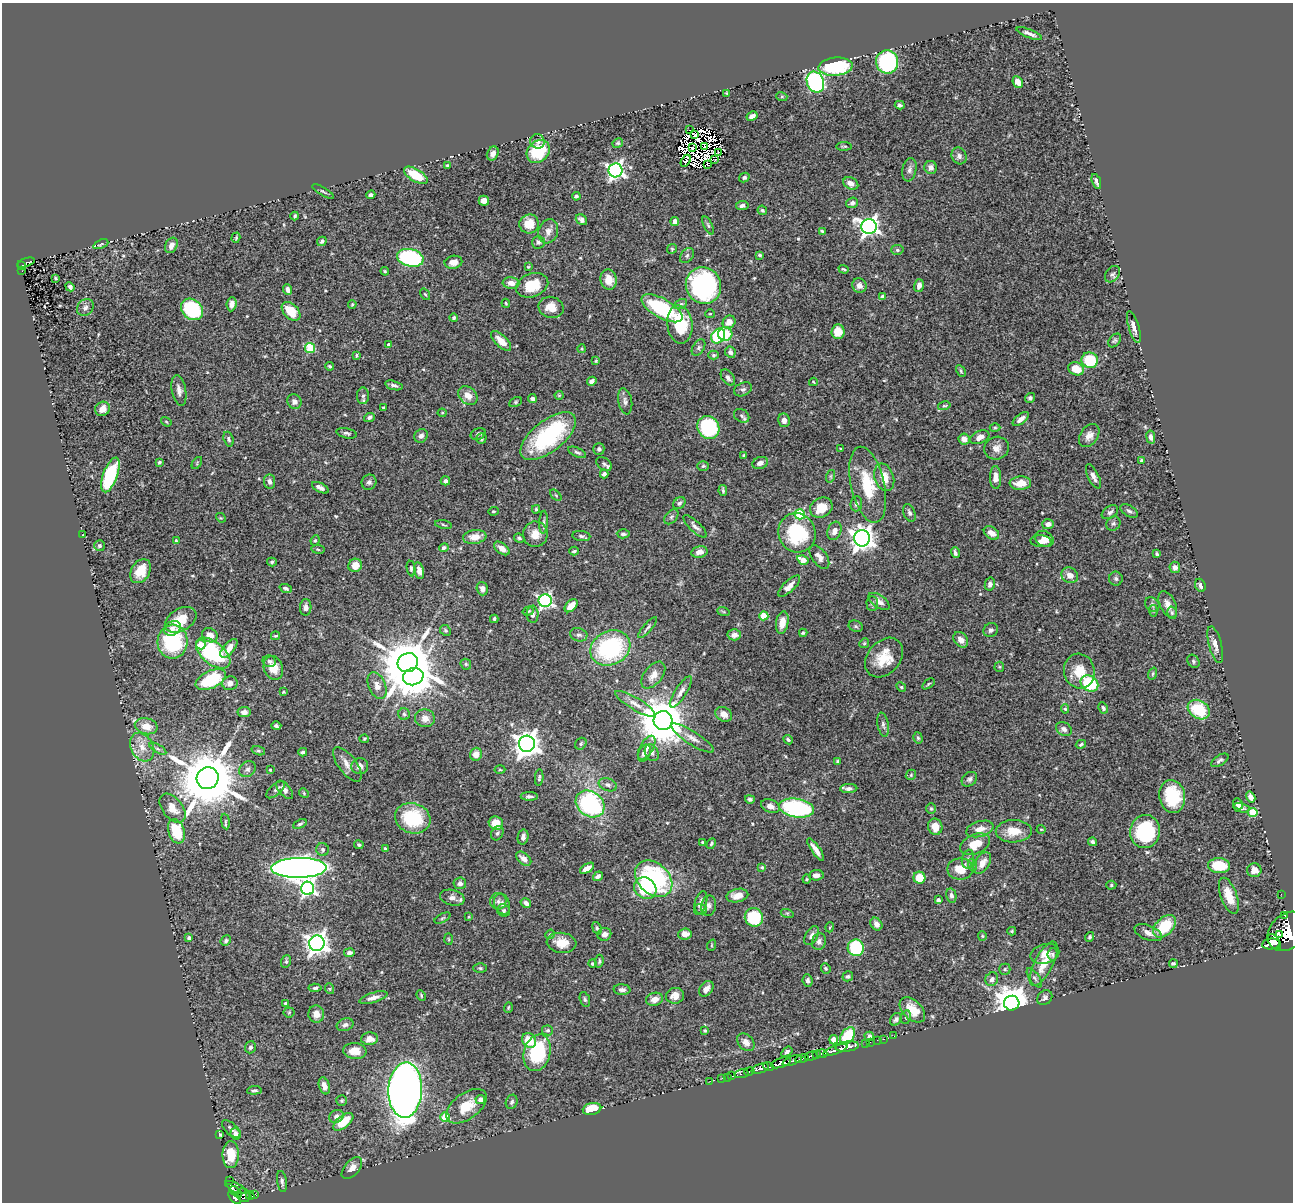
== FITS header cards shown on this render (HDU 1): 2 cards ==
NAXIS1  =                 1291
NAXIS2  =                 1200

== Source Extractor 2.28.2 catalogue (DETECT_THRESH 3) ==
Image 1291 x 1200 px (HDU 1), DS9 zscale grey, 1 PNG px = 1 image px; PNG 1295 x 1204 px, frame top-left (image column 1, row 1200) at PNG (2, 3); each listed source drawn as its Kron ellipse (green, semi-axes under 4 px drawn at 4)
Background 0.912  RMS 0.026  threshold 0.0778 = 3 sigma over >= 5 px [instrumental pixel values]
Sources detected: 550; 16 with non-positive FLUX_AUTO (blend fragments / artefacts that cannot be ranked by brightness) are neither listed nor drawn; of the other 534, the 500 brightest by FLUX_AUTO listed and drawn (34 fainter detections omitted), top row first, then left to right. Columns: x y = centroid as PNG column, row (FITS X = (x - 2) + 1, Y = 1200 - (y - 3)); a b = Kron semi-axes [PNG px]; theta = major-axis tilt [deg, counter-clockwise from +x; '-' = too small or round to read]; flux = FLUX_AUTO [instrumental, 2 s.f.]
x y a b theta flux
1029 33 13 3 -21 6.6
887 62 11 11 - 260
836 67 17 9 5 120
815 82 10 8 -68 350
1018 82 6 4 -64 15
727 93 3 2 - 1.9
782 97 6 3 -18 2.1
900 105 5 4 - 3.9
752 116 6 4 29 8.4
690 130 4 2 - 2.2
695 134 4 2 - 1.9
537 141 7 7 - 7
618 143 5 4 - 2.7
705 146 3 2 - 6
844 146 8 3 1 2.1
693 147 3 2 - 2.3
538 151 13 10 45 84
718 152 4 2 - 7.3
493 153 7 5 63 10
959 156 8 7 - 7.1
715 160 3 2 - 4
686 161 6 3 59 5.6
447 165 4 3 - 2.2
708 165 3 2 - 2.3
931 167 6 6 - 9.2
615 170 7 7 - 580
909 170 12 7 79 6.9
416 175 13 6 -31 47
744 177 5 4 - 3.2
1096 181 8 3 -71 4.9
851 183 8 6 -28 11
323 191 12 3 -30 3.1
371 195 4 3 - 4.2
576 196 4 4 - 3.6
484 201 5 5 - 11
852 203 6 5 - 6.4
742 206 6 4 10 5.6
762 210 5 4 - 2.7
295 216 4 3 - 3.1
581 220 6 5 - 6.7
675 221 4 4 - 19
529 224 10 9 - 29
708 225 10 4 -64 3.7
869 226 8 7 - 800
548 231 12 9 70 11
822 231 4 3 - 2.6
236 238 5 4 - 2.1
322 241 5 4 - 3.9
538 242 6 6 - 4.9
101 244 8 3 23 2.4
171 245 8 6 64 10
672 249 5 4 - 2.2
897 250 6 5 - 3.7
760 255 3 3 - 2.9
687 256 8 6 49 4.4
410 258 13 8 -13 230
453 262 9 6 12 13
26 263 9 3 18 33
22 265 4 3 - 22
528 267 4 3 - 1.6
844 269 5 3 - 2.4
22 271 2 2 - 2.5
385 271 4 3 - 2
1112 274 9 6 52 5.3
56 278 3 2 - 1.7
609 280 10 8 -80 20
511 283 8 5 -6 13
532 285 16 11 21 48
919 285 6 4 73 8.5
703 286 18 17 - 310
859 286 7 7 - 10
70 287 5 4 - 4.1
288 290 6 4 -68 7
425 294 6 3 -53 1.8
883 297 4 4 - 13
506 303 5 3 - 2.1
232 304 7 5 85 9.7
352 304 4 3 - 2
681 304 7 4 26 3.2
85 307 9 7 48 8
551 307 12 10 -15 22
662 308 23 9 -29 140
192 309 12 9 -42 130
291 311 11 7 -45 39
710 314 5 4 - 2
454 318 4 4 - 2.9
729 322 7 6 - 16
680 324 19 12 -84 77
1134 327 16 5 -73 11
838 332 7 6 - 27
725 334 7 7 - 38
718 336 8 6 53 170
501 341 13 5 -43 19
1115 341 8 5 49 3.5
389 345 4 3 - 6.8
310 348 5 5 - 82
699 348 9 5 56 4.2
582 349 4 4 - 1.9
730 352 6 5 - 5.8
356 355 4 3 - 2.4
713 355 5 4 - 3
1090 360 8 7 - 78
596 361 4 3 - 1.8
329 366 4 3 - 2.5
1076 369 8 6 -22 32
961 371 6 4 -61 2.8
728 378 9 5 -55 6.8
592 381 5 4 - 7
813 382 4 3 - 1.7
394 385 9 4 -16 5.5
743 389 9 6 24 4.9
179 390 15 7 -79 11
559 395 4 4 - 1.9
363 396 8 6 89 5.1
468 396 11 8 -44 16
1030 398 5 5 - 4.6
532 399 4 4 - 4.5
625 401 13 7 -79 7.1
294 402 7 7 - 8.4
515 402 7 4 27 2.9
944 406 6 4 14 2.6
383 407 3 2 - 1.8
102 409 8 7 - 14
442 413 4 4 - 1.7
742 416 8 6 -35 4.8
369 417 5 4 - 4.1
1021 419 9 4 38 11
784 420 7 6 - 7
166 422 5 4 - 1.8
708 427 12 10 -52 170
995 428 5 3 - 1.9
347 433 10 5 -13 4.6
478 434 8 5 23 4
421 436 7 6 - 6.4
548 436 33 15 38 190
1089 436 13 8 54 14
980 437 10 6 24 12
1151 437 6 4 -79 6.8
229 439 7 4 -71 3.9
481 439 5 5 - 3.1
964 439 6 5 - 10
997 448 12 11 - 13
599 449 6 5 - 3.9
841 449 3 3 - 2.3
577 452 10 4 -25 4.2
744 455 4 3 - 2
1141 461 4 4 - 2.8
159 462 3 3 - 2.5
197 463 7 3 56 1.9
760 463 8 6 23 9.6
604 464 8 6 -37 4.9
703 466 6 5 - 2.9
604 474 4 4 - 4.8
110 475 18 7 70 140
831 476 6 4 72 2.6
1093 476 13 5 -64 8.6
884 477 14 9 -71 26
996 478 11 5 -89 12
445 481 5 4 - 4.4
270 482 7 5 -85 5.6
369 482 8 7 - 5.3
1020 483 11 6 4 24
868 485 39 17 -77 74
320 488 9 4 -28 7.8
723 490 5 3 - 2.7
556 495 7 2 -45 1.7
679 503 7 5 40 4.5
856 504 7 6 - 5.4
821 508 12 9 29 33
536 509 4 3 - 2.7
493 511 5 4 - 2.4
1129 511 10 5 -30 4.9
1110 512 9 6 33 5
909 513 9 5 -69 5.1
800 514 5 5 - 130
671 517 9 5 48 4.5
221 518 5 4 - 1.7
543 522 11 4 87 4.1
1048 524 6 5 - 8.3
1113 524 7 6 - 4.1
444 525 8 3 -10 2.4
695 526 15 5 -44 7.4
834 531 9 6 70 12
797 533 20 18 -66 120
991 533 8 6 -34 14
535 534 13 12 - 20
623 534 6 4 -2 4.5
83 535 3 2 - 1.6
581 536 9 5 -7 4.6
475 537 12 7 9 21
519 538 5 4 - 3.6
862 538 8 8 - 1500
1044 539 10 7 -29 16
315 540 5 4 - 2.5
176 541 3 3 - 2
1041 541 10 6 -3 13
99 546 5 5 - 3.8
444 548 5 4 - 3.4
502 548 9 5 -37 12
318 549 6 3 -9 2.1
574 551 4 3 - 2.7
699 552 8 6 13 13
955 553 5 3 - 4.4
1157 554 3 3 - 2.6
819 557 13 7 -53 11
803 560 6 4 -31 24
272 562 5 4 - 3.1
355 565 7 6 - 21
1175 567 5 5 - 8.3
411 568 8 4 -82 3.4
141 571 13 9 59 31
419 571 8 5 -77 11
1070 575 9 7 -37 13
1116 579 7 6 - 4.5
990 584 6 5 - 5.9
1200 585 7 5 -70 5.8
789 586 14 5 44 13
286 588 6 4 -22 4
482 589 7 5 -73 6.3
545 601 6 6 - 390
879 601 12 6 -34 10
872 604 7 6 - 4
1152 604 8 6 -48 5
1168 605 14 8 -65 12
571 606 8 5 45 27
306 607 8 5 86 8.1
528 611 5 3 - 2.6
723 611 6 4 -19 2.3
1153 611 6 4 -84 2.3
1172 613 6 5 - 3
533 614 8 6 -88 5.9
764 616 4 4 - 50
494 619 4 3 - 2.7
181 620 17 11 31 37
782 623 11 6 79 19
856 626 7 5 -22 3.6
172 628 9 7 32 8.4
648 628 13 3 49 4.1
445 630 5 5 - 3.3
991 630 7 6 - 4.7
803 633 4 3 - 2.8
210 635 8 7 - 16
579 635 8 6 -14 5.7
734 635 7 5 2 11
276 636 4 3 - 1.9
961 640 8 6 -49 13
173 642 17 15 86 140
864 643 5 4 - 2.1
201 645 5 4 - 36
1215 645 19 6 -75 12
229 648 11 5 49 16
610 648 20 17 26 210
213 653 20 11 -39 170
884 658 22 16 48 45
269 661 6 5 - 4
1193 661 7 5 -57 3.3
408 663 10 9 - 10000
466 664 6 5 - 2.7
999 667 5 5 - 2.2
273 668 12 9 -70 28
1079 671 17 15 -75 36
1153 674 6 4 70 2.2
653 675 15 9 51 16
413 677 10 8 16 3400
211 680 16 8 26 91
230 683 8 7 - 9.8
1089 683 9 7 -33 140
928 684 7 3 36 2.3
377 686 14 8 -67 13
901 687 5 4 - 2.3
283 692 4 4 - 1.7
681 692 18 6 57 10
635 704 23 6 -31 14
1103 708 6 4 -61 4
1065 709 4 4 - 2.4
1199 710 11 9 -32 76
244 712 6 5 - 7.4
404 714 6 5 - 3.4
724 714 9 7 -30 14
425 718 10 9 - 12
663 721 9 9 - 8800
883 725 12 5 -79 5.8
146 726 11 8 -13 21
276 726 5 4 - 3.9
1064 729 8 6 -32 6.9
692 738 25 6 -33 15
918 738 6 4 -73 2.7
364 739 4 4 - 1.8
788 740 5 4 - 3
527 744 8 8 - 1900
581 744 6 5 - 3.1
1081 744 5 4 - 2.6
142 747 15 11 -62 22
647 748 13 6 59 9.6
158 749 10 4 -29 4.4
258 751 7 4 -18 3
303 752 4 3 - 3.7
644 753 9 5 66 7.1
652 753 9 6 -63 5.4
476 754 6 6 - 15
1220 760 10 5 32 4.7
838 762 4 3 - 4.3
347 764 20 9 -53 14
360 766 8 8 - 8.2
247 769 9 7 44 5.9
270 770 3 2 - 1.7
500 770 5 3 - 1.7
911 775 6 4 48 2.3
208 778 11 10 - 14000
539 778 8 4 85 3
969 779 8 6 39 5.2
608 785 9 6 -21 6.3
849 789 8 4 3 5.5
276 790 11 5 42 5
285 790 11 5 -49 8
304 793 5 4 - 2.3
529 796 8 3 -1 4
1172 796 16 13 -81 82
1251 797 6 4 -58 8.1
750 799 5 4 - 3.3
590 804 15 12 -37 260
1238 804 6 4 -65 8
770 806 10 6 -21 9.3
173 808 16 10 -52 25
796 808 17 9 -9 200
1241 808 8 4 -13 5.5
931 809 5 5 - 2.3
1253 813 5 4 - 71
413 818 18 15 -17 91
225 822 8 4 -83 3.1
496 823 7 6 - 28
300 824 7 4 28 3.9
935 827 8 7 - 19
980 829 14 7 16 15
1041 829 4 4 - 1.8
176 831 12 8 -71 69
1014 831 18 11 1 30
1145 831 17 15 79 120
497 833 7 6 - 4.9
523 837 7 5 77 6.3
702 842 4 3 - 2.2
1092 842 4 3 - 4.2
711 844 6 4 62 2.8
975 844 16 10 23 32
359 845 5 4 - 2.9
323 849 6 6 - 4
385 849 3 3 - 2.6
816 849 13 4 -55 13
524 859 9 5 -41 12
968 859 9 6 78 5.6
982 863 12 7 56 17
973 865 6 4 -71 2.4
1219 866 11 7 -3 56
762 867 4 3 - 2.2
299 868 27 10 1 1800
587 868 8 4 31 13
960 869 13 10 0 27
1254 870 7 7 - 14
816 875 7 5 5 8.4
598 876 5 4 - 5.3
919 878 6 6 - 34
654 879 21 15 -43 220
807 879 4 4 - 1.9
460 883 6 5 - 6.2
1111 885 5 4 - 2.6
308 888 6 6 - 440
645 888 12 10 -39 100
1281 894 2 2 - 7
737 896 11 6 13 16
951 896 7 5 -77 5.8
1229 896 19 8 -70 28
452 898 12 7 -15 10
938 900 4 3 - 5.2
498 901 8 8 - 6.9
526 903 5 4 - 6.5
701 903 12 6 73 8.7
502 904 11 7 -68 8.3
709 906 10 7 79 7.1
701 909 6 5 - 3.8
504 910 6 6 - 4.1
787 913 6 4 -18 2.4
1284 915 3 2 - 240
469 917 4 3 - 1.7
754 917 9 9 - 95
442 918 9 4 27 2.7
876 924 7 5 -54 9.9
1165 926 13 8 46 64
830 927 5 3 - 1.6
597 928 6 4 -69 2.9
1012 931 4 3 - 2.3
1287 931 22 17 44 5100
1148 933 14 7 -22 13
550 934 5 4 - 2.2
604 934 7 6 - 9.1
685 934 6 5 - 12
1280 935 3 2 - 380
812 936 10 6 59 7.8
982 936 5 4 - 1.9
1090 937 5 4 - 2.4
189 938 4 3 - 5.5
449 939 6 4 -88 1.9
226 941 5 4 - 3.2
819 941 8 7 - 6.5
1274 942 9 5 -56 970
317 943 8 7 - 1200
562 943 15 10 -6 25
1271 944 9 5 5 1100
712 945 6 3 72 1.7
856 948 8 8 - 120
349 953 5 4 - 4.5
1045 954 15 9 14 16
1053 954 6 5 - 3.1
286 961 6 5 - 3.1
599 961 7 4 83 2.7
592 963 4 4 - 2.5
1044 964 24 9 62 31
1173 964 4 3 - 3.1
480 968 6 4 -2 2.6
826 968 5 5 - 2.7
1005 969 5 5 - 2.8
848 976 5 4 - 3.2
1034 978 11 5 -54 5.5
992 979 7 6 - 6.7
808 980 6 5 - 4.6
315 988 6 4 4 3.7
330 989 5 3 - 1.8
706 989 9 6 51 9.3
622 990 8 5 -4 6.4
421 995 5 3 - 1.9
675 996 9 8 - 16
373 998 14 5 17 11
1045 998 8 6 43 5.8
585 999 8 5 -72 3.5
655 999 9 6 15 13
285 1003 3 3 - 2.2
1012 1003 7 7 - 3700
508 1007 5 3 - 2
912 1010 15 9 -44 33
289 1012 5 5 - 2.5
316 1014 8 8 - 16
906 1017 7 5 77 2.8
896 1019 7 5 56 5.3
345 1025 8 6 21 5.8
548 1030 5 5 - 3.1
705 1031 3 3 - 2.3
848 1036 9 6 53 63
869 1036 5 4 - 5.8
894 1036 2 2 - 5.8
370 1039 8 6 4 16
883 1039 3 3 - 16
529 1040 8 6 -55 33
834 1040 4 4 - 21
877 1040 4 2 - 15
746 1042 10 7 -48 11
870 1042 2 2 - 8.6
866 1043 2 2 - 4.8
847 1046 12 5 8 1000
250 1047 6 5 - 5.2
835 1050 12 3 19 1000
355 1051 11 8 -4 20
787 1052 6 4 35 4.4
537 1053 19 13 74 130
822 1053 5 3 - 75
816 1054 3 2 - 150
811 1056 7 3 14 370
802 1059 7 3 12 190
792 1061 10 3 23 370
781 1063 10 4 17 1600
768 1067 5 3 - 250
760 1068 9 4 22 920
749 1071 5 3 - 77
741 1074 7 3 10 74
732 1076 4 3 - 32
727 1077 2 2 - 5.5
722 1078 2 2 - 5.7
710 1081 2 2 - 5.9
324 1086 9 5 -72 12
254 1090 7 3 4 3.4
405 1090 27 17 87 2900
480 1099 5 4 - 9.6
342 1101 5 5 - 2.9
512 1102 7 5 71 4.6
466 1106 23 13 36 39
592 1109 9 6 12 44
336 1116 7 6 - 7.7
445 1117 5 4 - 77
343 1122 12 6 39 51
231 1129 11 5 -42 6.5
220 1134 3 3 - 2.9
236 1134 6 5 - 9.1
231 1155 13 8 89 37
352 1168 13 7 49 12
229 1181 4 3 - 10
282 1182 11 5 -81 5.6
235 1187 11 5 -26 140
236 1192 7 3 -35 51
255 1194 3 3 - 35
244 1195 7 6 - 170
250 1196 4 3 - 66
235 1198 8 4 -48 350
At the frame edge (FLAGS 8, measured only in part): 1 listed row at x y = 1287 931
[34 fainter detections neither listed nor drawn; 16 non-positive-flux detections neither listed nor drawn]